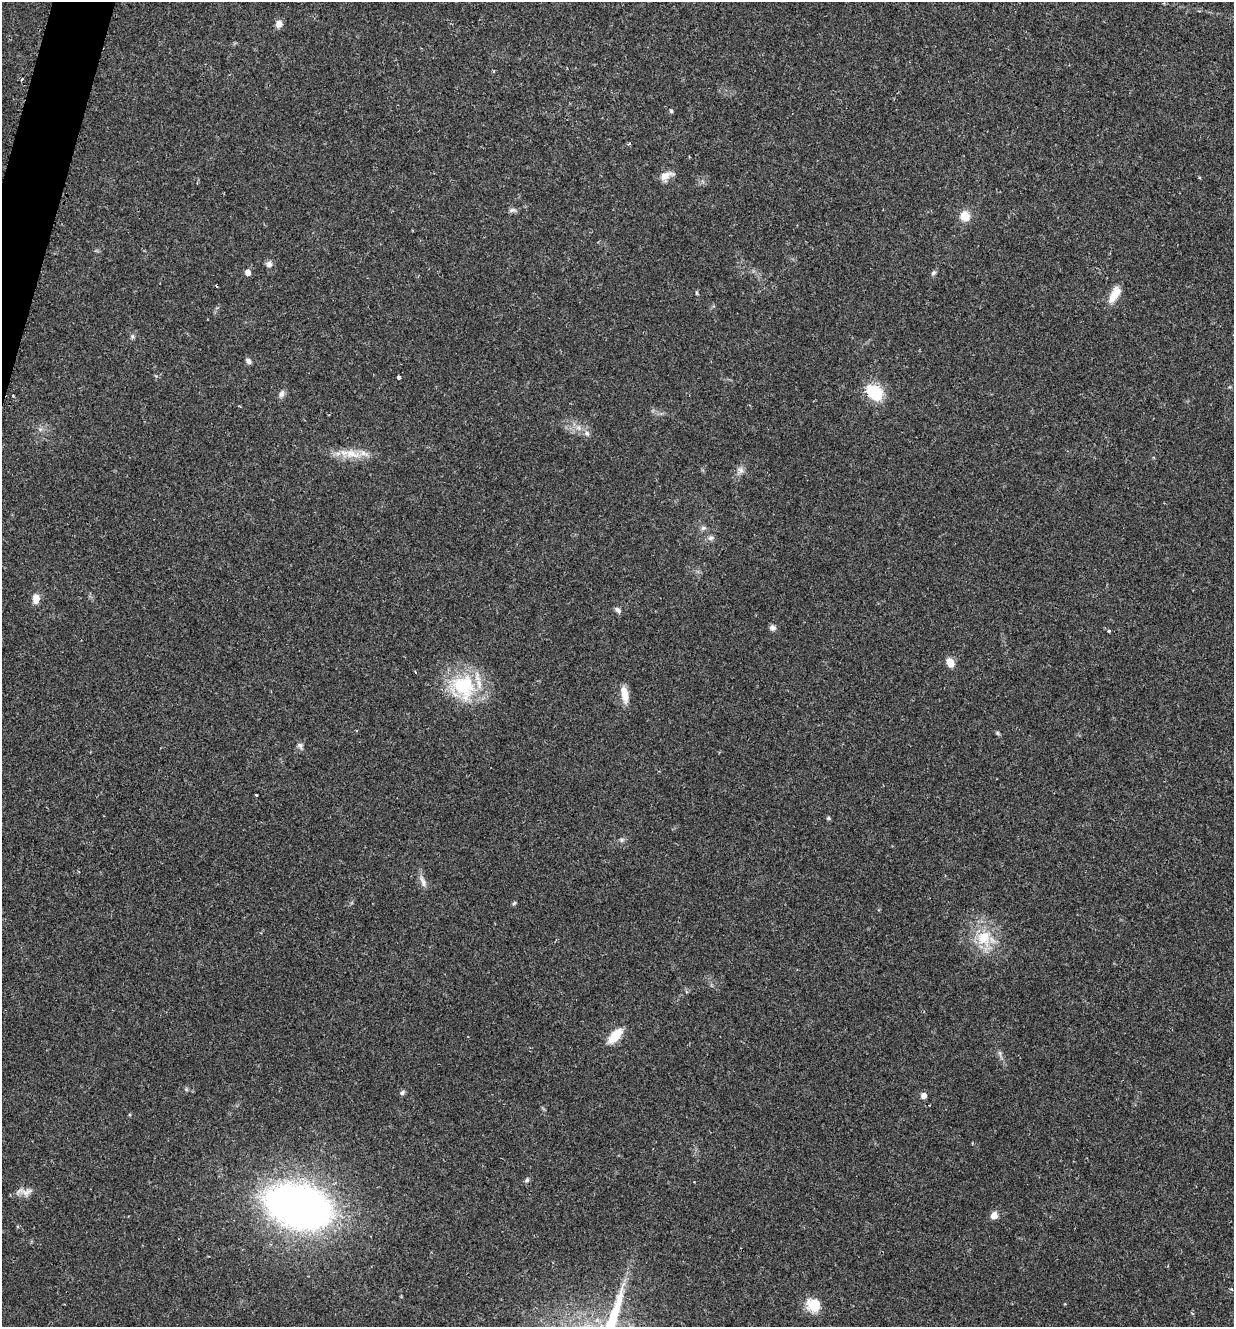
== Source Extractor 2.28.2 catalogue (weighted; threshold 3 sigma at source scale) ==
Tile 11 of 4 x 4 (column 3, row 3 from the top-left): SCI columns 2607-3838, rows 1340-2664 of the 5340 x 5326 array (HDU 1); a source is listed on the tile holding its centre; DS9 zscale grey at full resolution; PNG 1236 x 1329 px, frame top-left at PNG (2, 2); no overlay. Shown black and unused: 1% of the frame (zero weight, under 2 of 3 exposures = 2% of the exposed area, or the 3 px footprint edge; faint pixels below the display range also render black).
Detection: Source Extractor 2.28.2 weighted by HDU 2 'WHT'; one run over the whole footprint, this tile lists its part. Background 0.0392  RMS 0.0041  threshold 0.0185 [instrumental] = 3 sigma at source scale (4.5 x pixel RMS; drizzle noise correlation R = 1.50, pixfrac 1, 0.05/0.05 arcsec/px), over >= 5 px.
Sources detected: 51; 1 inside a brighter object's white glare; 1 cosmic-ray / hot-pixel residue — not listed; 1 inside a brighter listed object's ellipse — not listed separately; the other 48 listed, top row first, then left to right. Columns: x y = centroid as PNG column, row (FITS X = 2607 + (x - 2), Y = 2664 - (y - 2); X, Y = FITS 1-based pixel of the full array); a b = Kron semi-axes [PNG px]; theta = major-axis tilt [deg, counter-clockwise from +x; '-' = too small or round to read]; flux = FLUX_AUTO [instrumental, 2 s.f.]
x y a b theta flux
279 24 8 7 - 2.7
493 71 5 3 - 0.41
671 111 5 4 - 0.72
666 176 17 9 25 3.6
512 210 12 5 1 1.2
965 216 11 10 - 5.2
269 264 8 8 - 1.5
248 272 5 5 - 2.5
934 273 8 6 46 0.94
697 293 6 4 -90 0.49
1114 294 23 10 60 5.8
132 336 7 5 -90 0.8
248 361 8 5 -52 1.2
399 377 3 3 - 1.1
874 392 21 15 -38 14
282 394 10 7 72 1.5
13 396 3 3 - 0.48
579 428 7 4 -71 1
587 433 7 5 -44 1.1
353 454 21 9 -15 6.3
740 470 8 8 - 1.8
704 528 8 5 26 1
710 538 9 7 31 1.3
36 599 12 8 85 3.1
618 610 8 5 -44 1.3
772 628 7 7 - 1.6
1109 631 3 3 - 0.79
950 662 10 7 -62 4.3
415 672 3 3 - 0.36
464 686 36 30 -57 28
624 694 20 8 -81 5
997 733 6 5 - 0.6
300 746 9 6 -62 1.2
256 795 3 2 - 0.69
828 818 5 4 - 0.77
621 840 7 4 90 0.71
423 881 18 6 -69 2.2
514 903 6 4 45 0.52
984 938 23 20 -70 13
615 1036 15 8 48 11
402 1092 7 5 51 0.9
923 1095 6 5 - 2.3
527 1180 6 5 - 0.84
694 1182 3 2 - 0.3
27 1192 17 10 24 3.1
299 1207 50 29 -16 310
994 1215 8 7 - 2.9
816 1306 24 14 -10 7